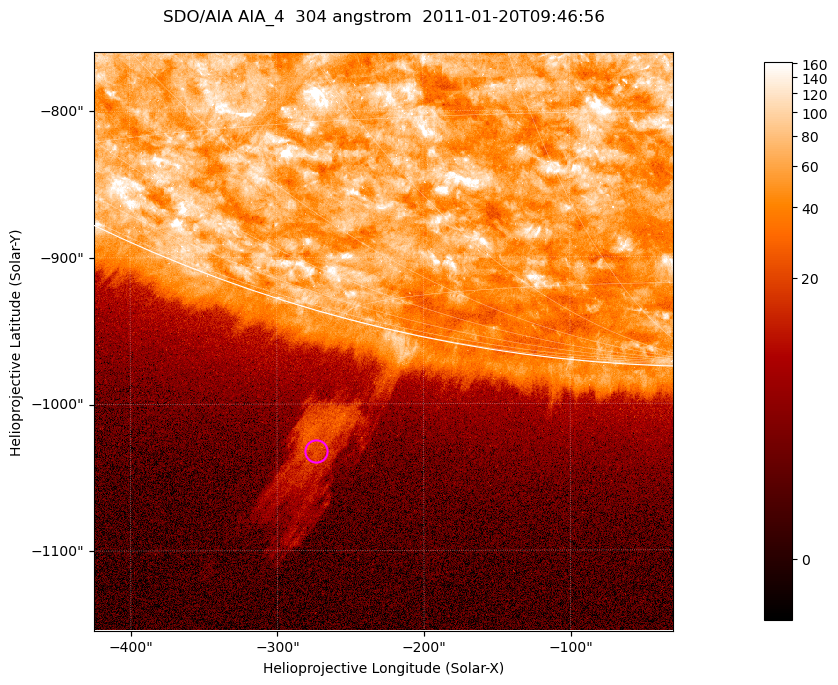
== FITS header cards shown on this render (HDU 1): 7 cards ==
TELESCOP= 'SDO/AIA '           / For AIA: SDO/AIA
INSTRUME= 'AIA_4   '           / For AIA: AIA_ATA1, AIA_ATA2, AIA_ATA3 or AIA_AT
WAVELNTH=                  304 / [angstrom] Wavelength
WAVEUNIT= 'angstrom'           / Wavelength unit: angstrom
DATE-OBS= '2011-01-20T09:46:56.123' / [ISO] Date when observation started; ISO 8
CTYPE1  = 'HPLN-TAN'           / CTYPE1; Typically HPLN
CTYPE2  = 'HPLT-TAN'           / CTYPE2; Typically HPLT

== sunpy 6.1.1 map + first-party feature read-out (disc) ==
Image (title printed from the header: SDO/AIA AIA_4  304 angstrom  2011-01-20T09:46:56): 658 x 658 px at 0.6 arcsec/px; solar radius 975 arcsec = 1625 px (partial field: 2.4% of the solar disc is inside the frame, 46% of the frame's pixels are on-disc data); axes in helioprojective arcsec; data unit not stated in the header (colour bar unlabelled)
Orientation: roll -0.132 deg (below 1 deg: not rotated)
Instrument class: DISC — disc imager (sunpy class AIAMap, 304 A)
Bright regions (active regions / flare kernels): reference = the on-disc median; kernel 5 px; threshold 5 sigma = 116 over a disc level ~61.3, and >= 1.15x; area >= 432 px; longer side >= 8 px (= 4.8 arcsec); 0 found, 0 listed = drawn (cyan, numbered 1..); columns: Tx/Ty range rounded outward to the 2 arcsec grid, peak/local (2 s.f.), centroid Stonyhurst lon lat
Off-limb structures (1.02-1.3 R_sun): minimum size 216 px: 5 found; the strongest spans PA ~165 deg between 1.05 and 1.18 R_sun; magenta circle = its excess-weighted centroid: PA ~165 deg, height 1.1 R_sun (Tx ~-274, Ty ~-1032 arcsec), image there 7.4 x the reference